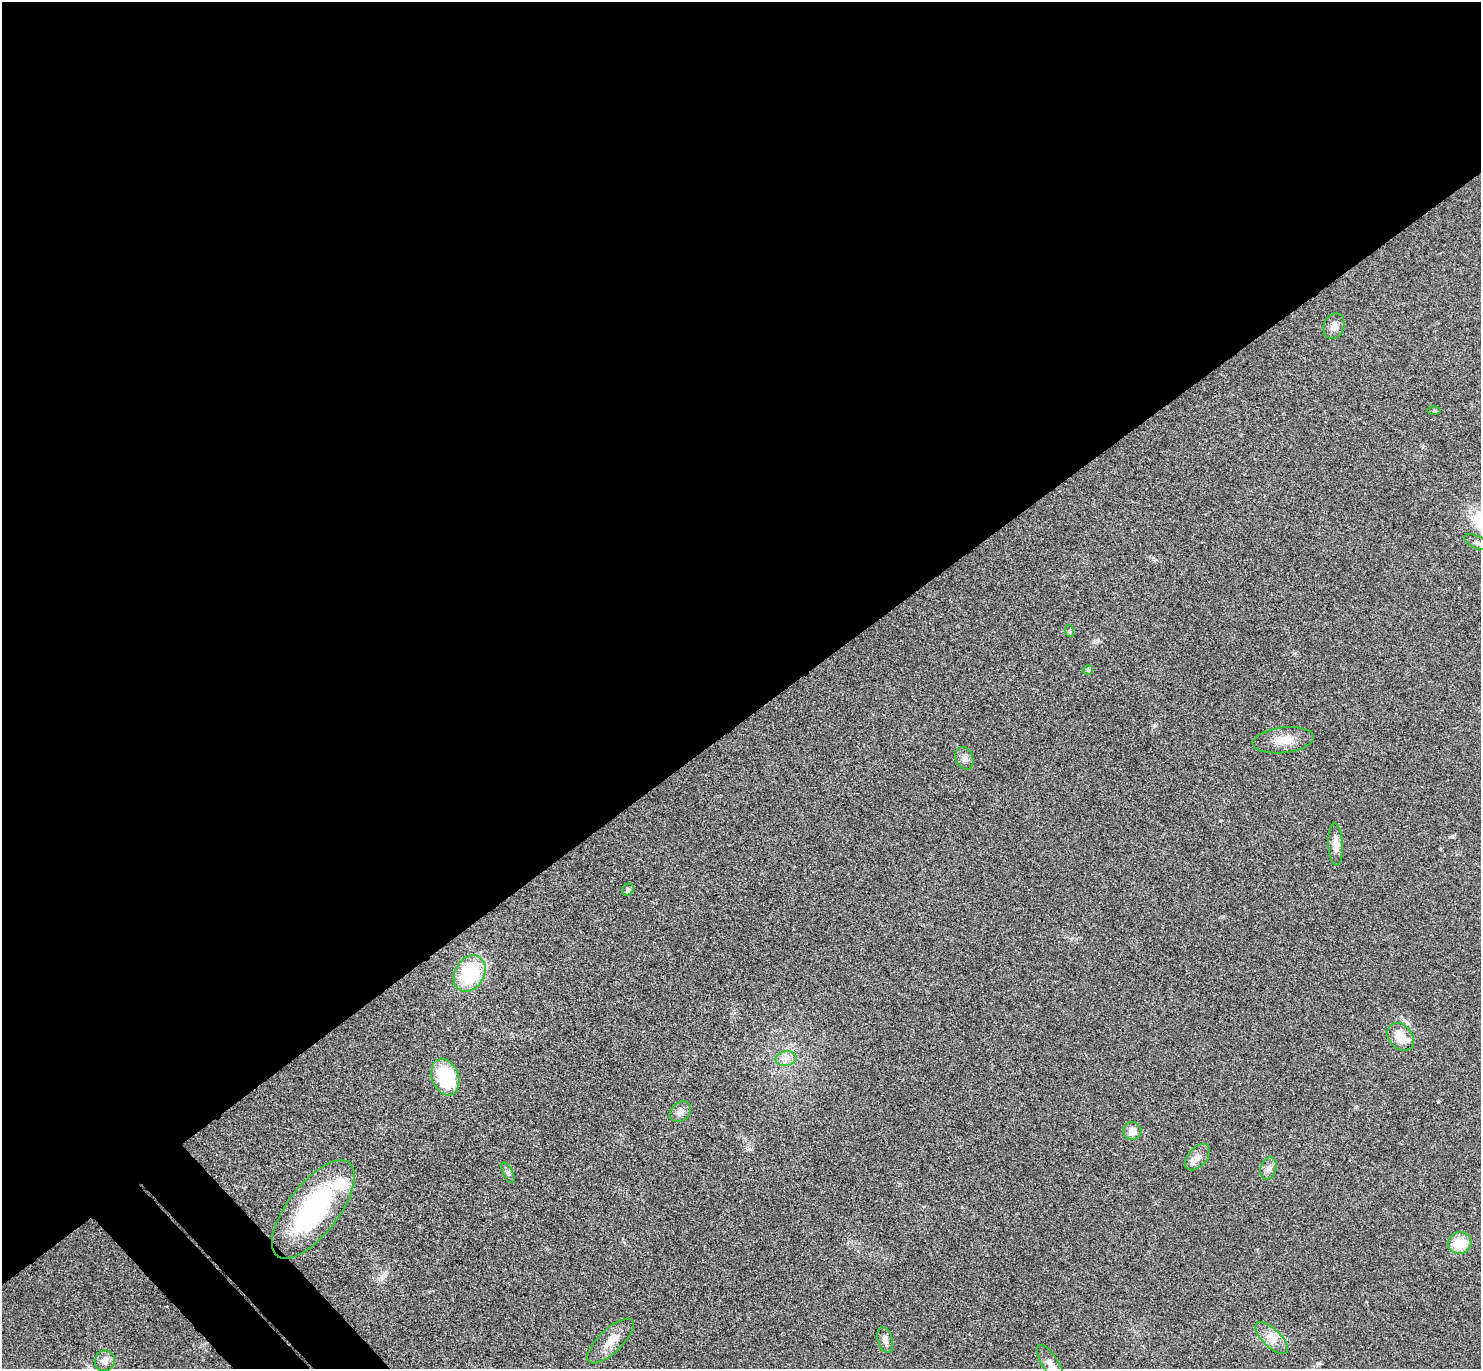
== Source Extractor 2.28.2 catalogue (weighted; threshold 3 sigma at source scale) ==
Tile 2 of 4 x 4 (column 2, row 1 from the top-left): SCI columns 1526-3004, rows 4299-5665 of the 6010 x 6001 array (HDU 1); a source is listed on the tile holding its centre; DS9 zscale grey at full resolution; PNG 1483 x 1371 px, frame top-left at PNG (2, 2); each listed source drawn as its Kron ellipse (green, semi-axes under 4 px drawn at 4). Shown black and unused: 54% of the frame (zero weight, under 3 of 4 exposures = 6% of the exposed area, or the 3 px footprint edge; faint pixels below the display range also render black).
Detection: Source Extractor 2.28.2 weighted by HDU 2 'WHT'; one run over the whole footprint, this tile lists its part. Background 0.0268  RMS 0.0047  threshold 0.0213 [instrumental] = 3 sigma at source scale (4.5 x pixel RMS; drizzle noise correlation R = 1.50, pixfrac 1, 0.05/0.05 arcsec/px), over >= 5 px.
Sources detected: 26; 1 inside a brighter listed object's ellipse — not listed separately; the other 25 listed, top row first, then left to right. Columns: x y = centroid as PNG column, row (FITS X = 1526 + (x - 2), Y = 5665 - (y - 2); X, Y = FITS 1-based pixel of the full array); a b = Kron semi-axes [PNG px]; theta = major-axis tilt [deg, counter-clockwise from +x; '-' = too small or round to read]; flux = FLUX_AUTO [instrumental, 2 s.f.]
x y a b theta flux
1334 326 13 10 70 3.4
1434 411 6 4 0 0.6
1477 542 14 6 -24 1.7
1069 631 6 4 -72 0.68
1088 670 5 4 - 0.86
1283 740 31 12 7 8
964 758 11 8 -66 2.4
1336 845 21 7 -87 4.5
628 890 6 5 - 1.5
470 974 19 14 59 34
1401 1037 15 11 -48 8.7
786 1059 10 7 11 2.9
445 1077 19 13 -71 28
680 1112 12 9 39 2.7
1132 1131 9 9 - 3.9
1197 1157 15 9 49 3.5
1268 1168 11 8 71 2.5
508 1173 11 5 -64 1.2
313 1209 59 25 52 67
1460 1243 12 11 - 11
1272 1338 21 9 -44 5.5
885 1340 13 7 -73 2.6
611 1341 30 12 44 7.2
105 1361 10 10 - 3.2
1051 1364 22 8 -58 3.7
Isophote crosses this tile's border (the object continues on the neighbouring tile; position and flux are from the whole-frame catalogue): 1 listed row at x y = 1051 1364
Unlisted compact peaks at least as high as the median listed source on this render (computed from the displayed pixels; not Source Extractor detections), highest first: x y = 749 1149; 1155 726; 385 1275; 1452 836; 1438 1101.